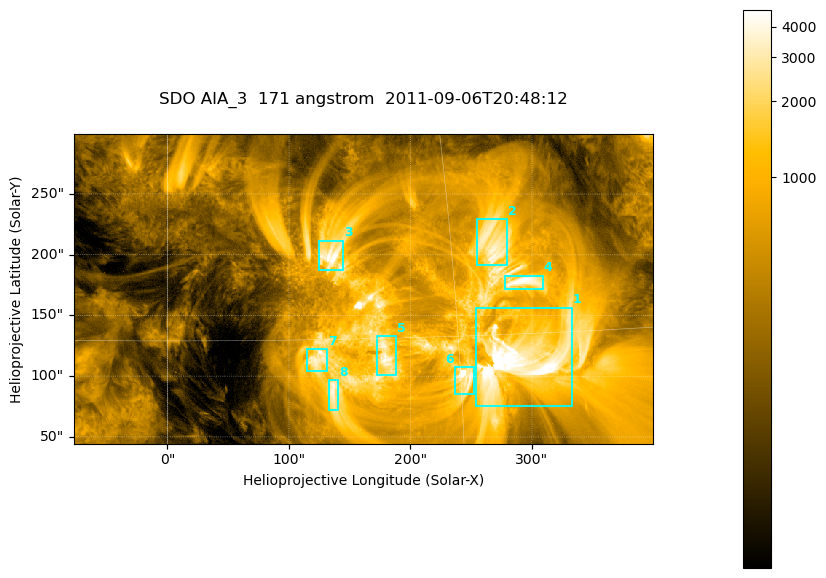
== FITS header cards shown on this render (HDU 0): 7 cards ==
TELESCOP= 'SDO     '           /
INSTRUME= 'AIA_3   '           /
WAVELNTH=                  171 /
WAVEUNIT= 'angstrom'           /
DATE-OBS= '2011-09-06T20:48:12.34' /
CTYPE1  = 'HPLN-TAN'           /
CTYPE2  = 'HPLT-TAN'           /

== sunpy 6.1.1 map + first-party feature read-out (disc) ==
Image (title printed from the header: SDO AIA_3  171 angstrom  2011-09-06T20:48:12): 795 x 425 px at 0.599 arcsec/px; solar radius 952 arcsec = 1589 px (partial field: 4.3% of the solar disc is inside the frame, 100% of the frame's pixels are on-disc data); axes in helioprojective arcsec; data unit not stated in the header (colour bar unlabelled)
Pointing: header CRPIX1/2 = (2050.96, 2049.84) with CRVAL1/2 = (0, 0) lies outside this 795 x 425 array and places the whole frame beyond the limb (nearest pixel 1.29 R_sun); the SolarSoft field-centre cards XCEN/YCEN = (161.1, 171.8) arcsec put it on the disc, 1717 arcsec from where CRPIX/CRVAL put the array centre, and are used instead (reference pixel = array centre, CRVAL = XCEN/YCEN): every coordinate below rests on XCEN/YCEN
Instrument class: DISC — disc imager (sunpy class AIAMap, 171 A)
Bright regions (active regions / flare kernels): reference = the on-disc median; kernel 7 px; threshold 5 sigma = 1983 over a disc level ~421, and >= 1.15x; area >= 337 px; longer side >= 5 px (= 3 arcsec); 8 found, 8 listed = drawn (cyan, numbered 1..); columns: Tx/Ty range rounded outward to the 2 arcsec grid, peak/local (2 s.f.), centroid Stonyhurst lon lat
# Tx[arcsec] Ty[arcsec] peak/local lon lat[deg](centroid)
1 254..334 74..158 15 +18 +14
2 254..280 192..230 8.9 +17 +20
3 124..146 186..212 11 +9 +19
4 276..310 172..184 10 +19 +18
5 172..188 100..134 9.4 +11 +14
6 236..252 84..108 14 +15 +13
7 114..132 104..124 8.2 +8 +14
8 132..142 72..98 8.6 +8 +12